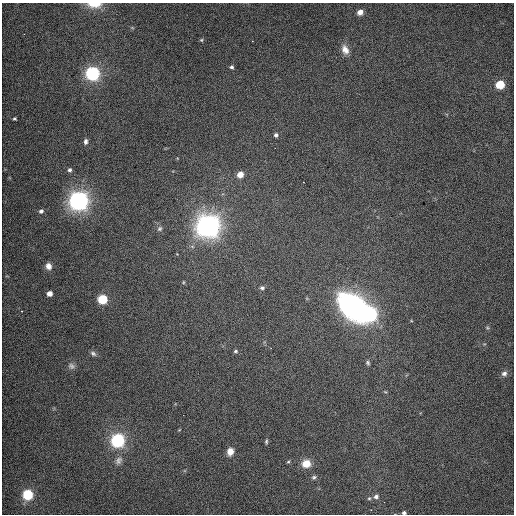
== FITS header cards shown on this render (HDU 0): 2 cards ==
NAXIS1  =                  512 / Axis length
NAXIS2  =                  512 / Axis length

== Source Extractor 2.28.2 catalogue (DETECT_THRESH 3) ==
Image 512 x 512 px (HDU 0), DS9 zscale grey, 1 PNG px = 1 image px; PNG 516 x 516 px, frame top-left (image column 1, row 512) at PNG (2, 3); no overlay
Background 503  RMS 2.8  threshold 8.39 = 3 sigma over >= 5 px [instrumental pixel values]
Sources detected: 46; all 46 listed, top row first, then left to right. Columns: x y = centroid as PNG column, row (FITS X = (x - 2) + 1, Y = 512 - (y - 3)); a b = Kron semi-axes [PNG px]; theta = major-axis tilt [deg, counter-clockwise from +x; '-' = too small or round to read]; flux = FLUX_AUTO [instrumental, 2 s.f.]
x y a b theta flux
94 4 14 6 -2 3800
360 12 6 5 - 1000
132 28 6 3 -19 210
201 40 6 5 - 300
252 41 2 2 - 120
345 50 13 9 -69 1700
231 67 6 6 - 450
92 74 6 6 - 62000
500 85 6 5 - 9800
14 119 4 4 - 270
276 135 6 6 - 580
86 141 8 6 80 660
69 170 6 6 - 570
240 174 8 7 - 1500
78 201 7 7 - 170000
41 211 7 6 - 630
208 225 10 8 89 280000
160 229 8 7 - 600
48 266 9 8 - 1400
183 282 5 3 - 170
262 288 5 4 - 350
49 293 5 5 - 1400
102 299 6 5 - 14000
353 306 32 22 -44 36000
22 311 4 3 - 190
370 314 7 7 - 45000
487 328 7 5 -20 310
484 344 5 4 - 210
236 351 5 4 - 270
93 353 9 6 -40 590
368 363 7 5 -67 370
71 366 11 9 -22 860
504 374 8 8 - 810
385 392 5 3 - 170
179 430 5 3 - 140
117 440 6 6 - 56000
266 441 5 4 - 260
230 452 8 7 - 1400
118 460 12 9 51 1100
306 464 9 8 - 2500
314 477 6 5 - 340
27 495 6 6 - 21000
376 496 7 6 - 660
369 498 5 5 - 270
371 510 2 2 - 120
404 513 5 4 - 430
At the frame edge (FLAGS 8, measured only in part): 2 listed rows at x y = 94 4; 404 513